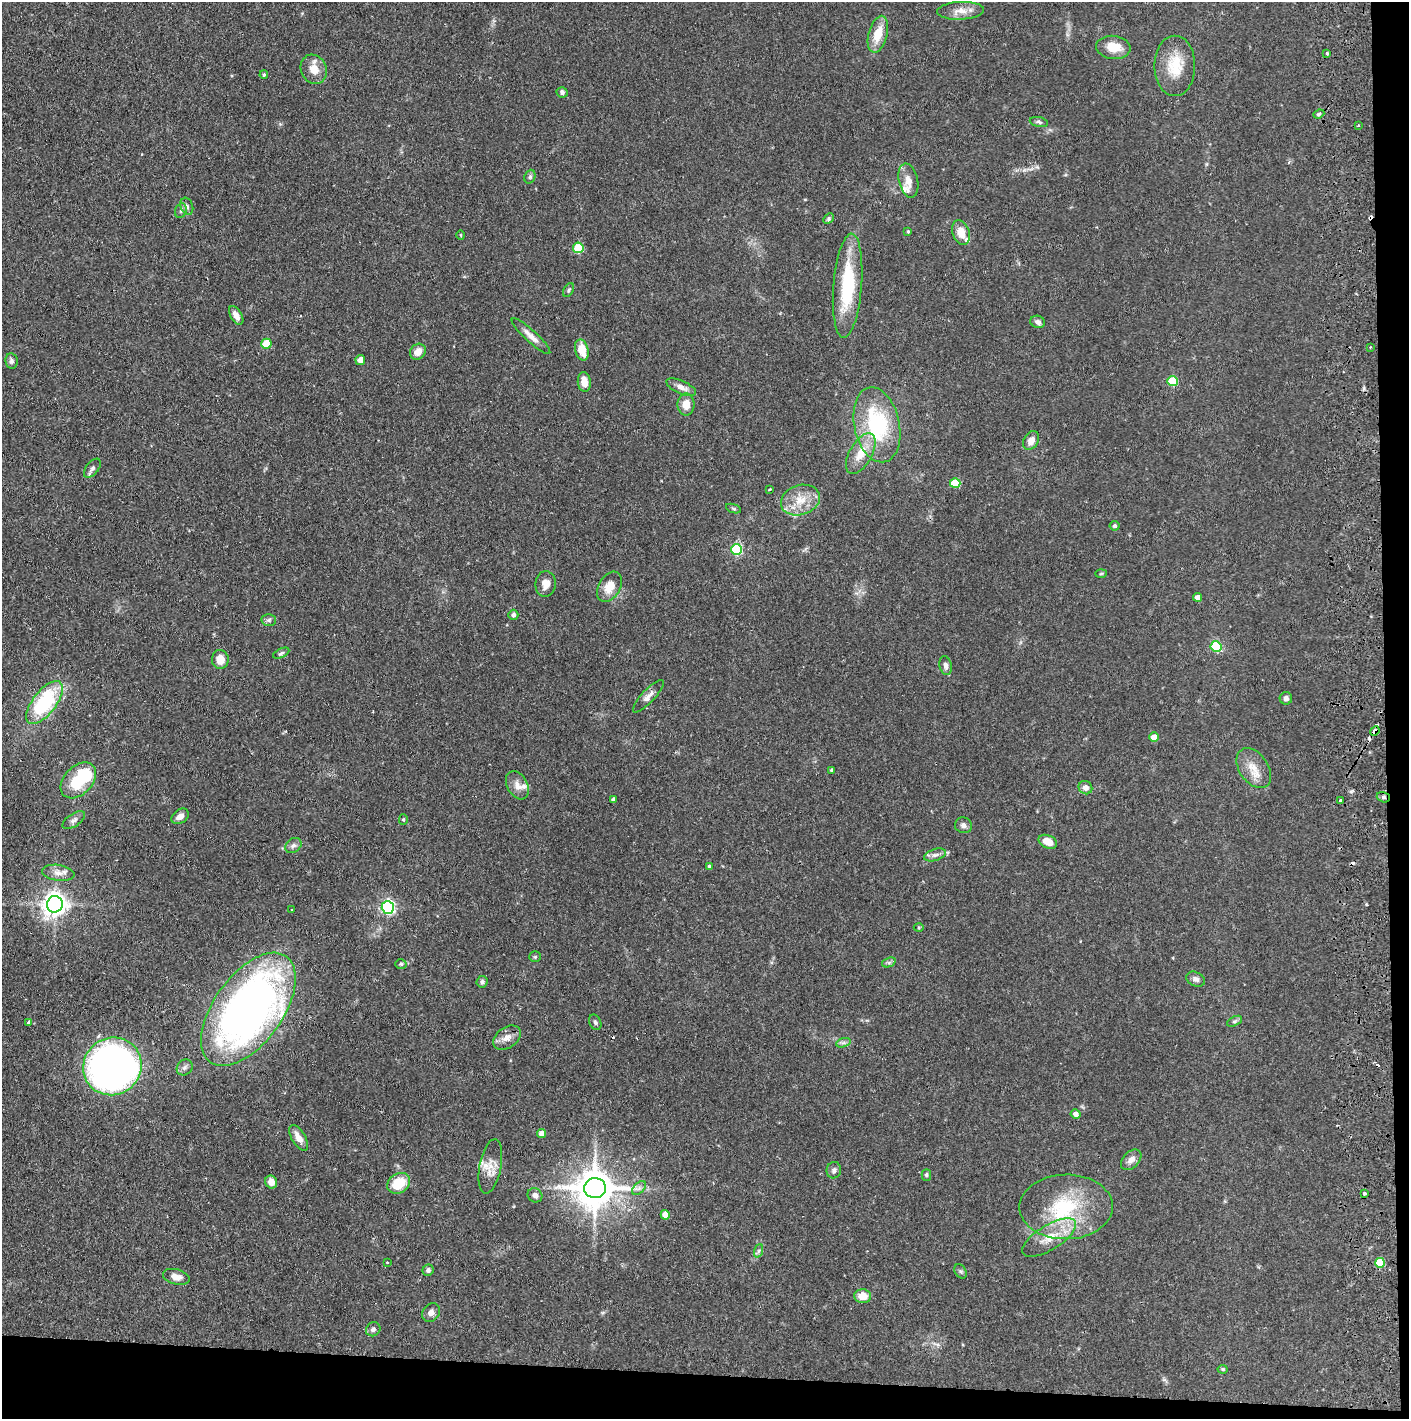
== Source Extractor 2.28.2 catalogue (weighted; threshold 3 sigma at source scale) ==
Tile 9 of 3 x 3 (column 3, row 3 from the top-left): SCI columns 2899-4305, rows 4-1420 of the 4390 x 4257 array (HDU 1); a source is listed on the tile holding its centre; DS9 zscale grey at full resolution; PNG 1411 x 1421 px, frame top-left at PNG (2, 2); each listed source drawn as its Kron ellipse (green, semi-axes under 4 px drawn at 4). Shown black and unused: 5% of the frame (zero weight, under 2 of 3 exposures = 3% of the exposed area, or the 3 px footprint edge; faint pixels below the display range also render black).
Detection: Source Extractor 2.28.2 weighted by HDU 2 'WHT'; one run over the whole footprint, this tile lists its part. Background 0.076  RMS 0.0055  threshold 0.025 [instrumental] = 3 sigma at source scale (4.5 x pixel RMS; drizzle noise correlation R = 1.50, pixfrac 1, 0.05/0.05 arcsec/px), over >= 5 px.
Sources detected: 131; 1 inside a brighter object's white glare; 6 cosmic-ray / hot-pixel residue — neither listed nor drawn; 4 inside a brighter listed object's ellipse — not listed separately; the other 120 listed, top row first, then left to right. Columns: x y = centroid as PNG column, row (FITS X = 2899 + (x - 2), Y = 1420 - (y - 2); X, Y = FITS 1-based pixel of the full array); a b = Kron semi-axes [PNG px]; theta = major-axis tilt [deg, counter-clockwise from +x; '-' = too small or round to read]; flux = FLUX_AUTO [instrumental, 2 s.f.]
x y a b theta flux
960 11 23 9 2 5.8
878 34 19 9 75 11
1113 47 17 11 -7 9.3
1327 54 3 3 - 1.7
1175 66 30 20 90 17
314 69 15 12 -63 6.9
264 75 4 3 - 0.68
562 92 5 5 - 1.6
1319 114 5 4 - 0.77
1039 122 9 5 -12 1.3
1358 126 3 3 - 1.2
530 177 7 5 69 1
908 181 17 9 -77 5.5
187 206 9 6 -70 1.7
181 211 7 5 70 1.4
829 219 6 4 44 0.85
908 232 4 3 - 0.55
961 232 13 8 -71 6.2
461 235 4 3 - 0.43
578 248 5 5 - 23
848 286 52 14 85 38
569 290 7 4 60 0.88
236 315 10 5 -59 3
1038 322 7 6 - 1.9
531 336 25 6 -43 4.4
266 344 5 5 - 16
1370 347 2 2 - 0.47
582 350 11 6 -75 10
418 352 8 7 - 5.1
360 360 5 5 - 5
11 361 8 6 -80 1.8
1172 381 5 5 - 23
584 382 10 6 -83 5.5
681 387 16 6 -24 3.1
686 405 11 8 90 5.1
877 425 38 22 -78 49
1031 440 10 7 57 4
861 454 22 11 60 9.6
92 468 11 6 52 1.8
955 483 5 5 - 19
769 489 3 2 - 0.62
800 500 20 15 18 11
734 509 8 3 -19 0.82
1115 526 5 5 - 1.2
736 550 5 5 - 44
1101 574 6 4 2 0.62
546 584 13 10 84 4.8
609 587 16 11 59 8.2
1198 597 4 4 - 3.5
513 615 5 5 - 1.2
269 620 7 6 - 1.3
1216 647 5 5 - 41
281 653 9 4 25 1.1
220 659 9 8 - 6.7
946 666 10 6 -77 2.1
648 696 21 6 47 3.2
1286 698 6 6 - 1.8
44 702 26 11 52 52
1375 731 5 3 - 3
1154 737 5 5 - 5.9
1254 768 22 14 -55 8.6
832 770 4 3 - 1
78 780 21 14 46 22
517 785 15 10 -61 4.5
1085 788 7 6 - 3.5
1383 797 7 5 -16 1.4
613 799 4 4 - 1.6
1340 800 3 3 - 1.1
180 816 9 6 38 3.3
403 819 5 4 - 0.77
74 820 13 6 34 2.1
963 825 8 7 - 2.2
1048 842 10 6 -25 6.8
293 845 9 7 36 1.9
935 855 11 5 18 2.1
709 866 4 4 - 0.66
58 873 16 8 -8 3.9
55 904 8 8 - 440
388 907 6 6 - 110
291 909 3 2 - 0.6
919 928 5 3 - 0.57
535 957 5 5 - 0.73
889 962 7 4 19 1.1
401 964 6 4 3 0.86
1196 979 10 7 -25 2
482 982 6 5 - 1.2
248 1009 65 34 54 340
1235 1021 8 4 27 1.1
595 1022 8 5 -69 1.2
29 1023 4 4 - 1.1
507 1038 15 10 35 4.6
843 1043 7 4 18 1.3
112 1066 30 28 36 270
185 1067 8 7 - 1.8
1076 1114 5 4 - 2.6
542 1133 5 4 - 3
299 1138 14 6 -59 4.8
1131 1160 12 8 44 3.4
490 1166 28 11 79 7.6
834 1170 8 7 - 1.8
926 1175 5 5 - 1.2
271 1182 6 6 - 4.2
399 1183 12 9 32 14
595 1188 11 10 - 1500
639 1188 8 5 45 1.8
1364 1193 3 3 - 2
535 1195 7 7 - 2.4
1066 1207 47 32 1 43
665 1215 5 4 - 4.5
1049 1238 31 12 32 13
758 1251 7 4 70 1.1
387 1262 3 2 - 0.43
1380 1263 5 5 - 15
428 1270 6 5 - 1.5
961 1271 7 5 -54 1.1
176 1277 13 7 -15 4.2
863 1296 8 7 - 6.7
431 1312 10 8 48 2.8
373 1329 7 6 - 1.5
1223 1369 5 4 - 0.79
Overlapping masked pixels (flux is a lower limit): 2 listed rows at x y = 1375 731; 1383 797